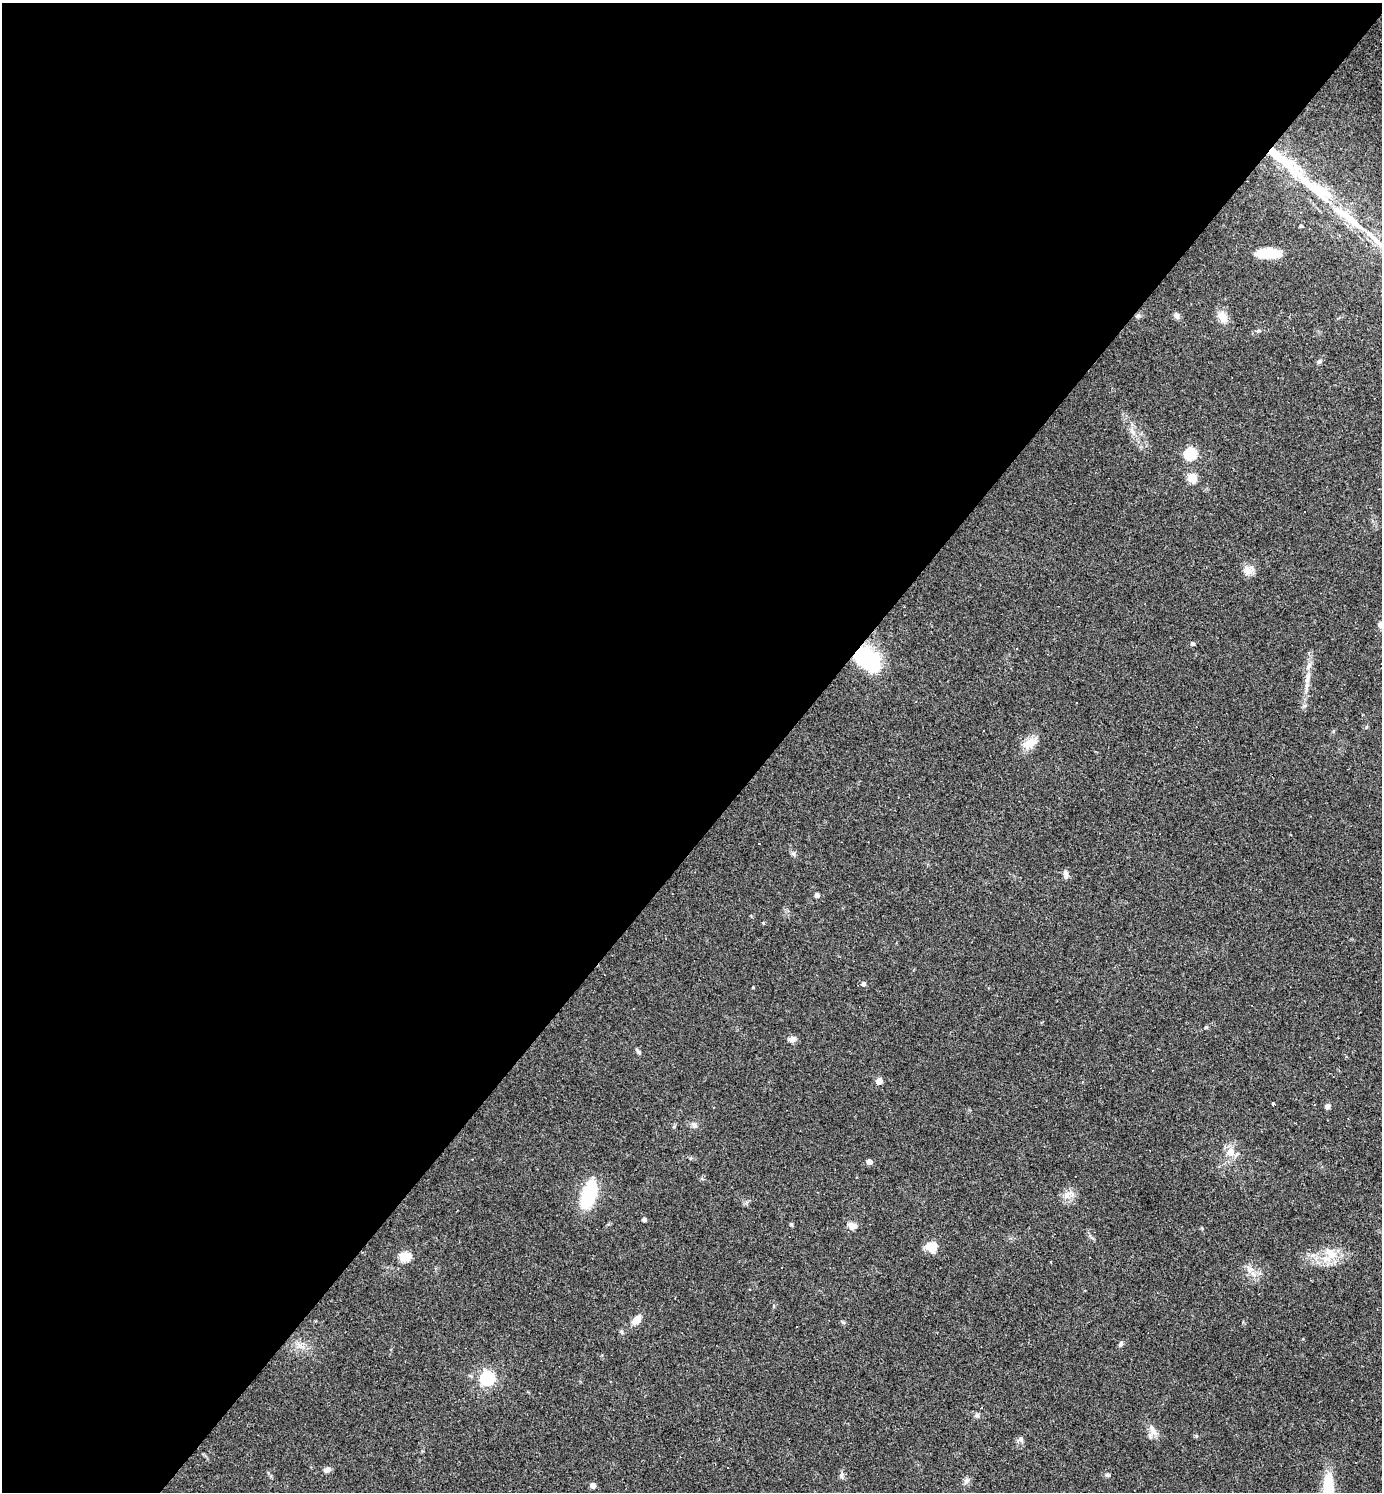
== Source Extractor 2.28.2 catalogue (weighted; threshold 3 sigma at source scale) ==
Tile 5 of 4 x 4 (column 1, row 2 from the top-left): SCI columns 151-1530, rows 2981-4470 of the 5962 x 5960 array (HDU 1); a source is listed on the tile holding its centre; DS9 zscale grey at full resolution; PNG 1384 x 1494 px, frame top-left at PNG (2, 3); no overlay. Shown black and unused: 56% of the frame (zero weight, under 3 of 4 exposures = <1% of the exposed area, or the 3 px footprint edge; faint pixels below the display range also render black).
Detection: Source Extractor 2.28.2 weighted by HDU 2 'WHT'; one run over the whole footprint, this tile lists its part. Background 0.0419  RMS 0.0048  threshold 0.0218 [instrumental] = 3 sigma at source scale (4.5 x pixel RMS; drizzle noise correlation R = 1.50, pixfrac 1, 0.05/0.05 arcsec/px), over >= 5 px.
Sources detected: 61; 1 inside a brighter object's white glare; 2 cosmic-ray / hot-pixel residue — not listed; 3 inside a brighter listed object's ellipse — not listed separately; the other 55 listed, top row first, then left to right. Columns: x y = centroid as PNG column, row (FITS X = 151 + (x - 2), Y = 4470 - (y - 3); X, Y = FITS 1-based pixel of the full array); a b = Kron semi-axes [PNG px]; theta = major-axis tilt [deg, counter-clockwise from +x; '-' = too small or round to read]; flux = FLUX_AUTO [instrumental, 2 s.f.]
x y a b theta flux
1315 189 63 14 -36 29
1301 226 4 4 - 0.53
1372 237 30 7 -43 7.9
1266 253 20 13 9 10
1138 315 7 4 20 0.8
1177 316 8 6 -71 1.6
1223 317 16 11 -57 5.1
1258 331 5 4 - 0.69
1319 361 6 5 - 0.88
1190 454 6 6 - 47
1192 478 6 5 - 17
1248 570 15 10 -44 3.5
1381 625 10 7 -75 2.2
1192 644 4 4 - 0.9
1309 652 5 3 - 0.51
867 659 28 16 -38 42
1308 677 17 5 88 3.3
1029 743 20 11 31 6
759 843 3 2 - 0.3
1066 874 11 6 -90 1.9
817 895 4 4 - 1.8
763 923 4 3 - 0.5
863 984 5 5 - 1.5
753 987 3 3 - 0.44
1206 1027 5 3 - 0.53
792 1039 9 7 4 2.1
638 1052 8 5 -45 1
879 1081 5 5 - 6.6
1273 1104 3 3 - 1.5
1327 1106 6 5 - 1.7
694 1125 9 6 -68 1.4
1230 1152 8 8 - 5.1
869 1162 4 4 - 3.2
589 1194 33 13 72 26
1067 1194 11 6 46 2.8
644 1219 4 4 - 1.6
791 1224 5 4 - 0.7
853 1226 12 8 -9 2.7
932 1246 12 11 - 6.5
1331 1254 19 12 -46 7.1
404 1257 5 5 - 29
1253 1274 9 4 -37 1.6
636 1320 12 7 48 4.4
843 1322 6 4 -19 0.63
1121 1344 7 4 70 0.86
487 1378 6 6 - 110
977 1415 6 5 - 0.99
1152 1430 18 6 -67 3.1
1020 1439 7 6 - 1.2
327 1470 8 6 32 1.6
841 1474 8 5 71 1.2
1107 1475 6 5 - 0.78
966 1481 8 6 60 1.5
593 1485 4 4 - 3.5
1328 1488 35 13 -87 16
Overlapping masked pixels (flux is a lower limit): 1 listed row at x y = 867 659
Isophote crosses this tile's border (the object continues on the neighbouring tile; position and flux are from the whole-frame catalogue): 3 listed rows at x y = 1372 237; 1381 625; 1328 1488
Unlisted compact peaks at least as high as the median listed source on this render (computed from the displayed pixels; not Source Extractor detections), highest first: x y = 793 853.